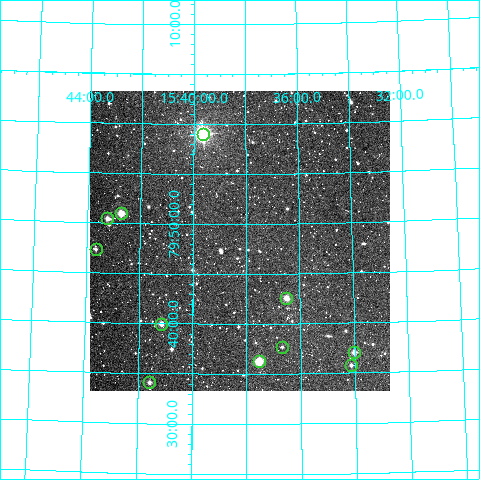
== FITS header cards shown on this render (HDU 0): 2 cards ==
NAXIS1  =                  300
NAXIS2  =                  300

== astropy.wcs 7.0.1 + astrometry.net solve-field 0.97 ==
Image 300 x 300 px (HDU 0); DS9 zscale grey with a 90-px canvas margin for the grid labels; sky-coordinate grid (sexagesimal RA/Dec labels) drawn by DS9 from the SOLVED WCS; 11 Tycho-2 reference stars matched to detected sources circled (green)
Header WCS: RA---TAN/DEC--TAN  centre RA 15:38:15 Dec +79:48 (234.56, +79.81 deg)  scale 6 arcsec/px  FOV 30.0' x 30.0'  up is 0 deg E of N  parity normal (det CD < 0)
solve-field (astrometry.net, Tycho-2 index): VERIFIED the header's WCS against the Tycho-2 star catalogue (verified at 2 index scales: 10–11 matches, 0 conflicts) and refined it, rather than solving blind
Solved WCS: RA---TAN-SIP/DEC--TAN-SIP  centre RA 15:38:15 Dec +79:48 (234.56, +79.81 deg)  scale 6.01 arcsec/px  FOV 30.1' x 30.0'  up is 0 deg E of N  parity normal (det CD < 0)
The solver's refit moves the header's centre by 1.4 arcsec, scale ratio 1.002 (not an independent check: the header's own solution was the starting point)
Tycho-2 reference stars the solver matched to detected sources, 11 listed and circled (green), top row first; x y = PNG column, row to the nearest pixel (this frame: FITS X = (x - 90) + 1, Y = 300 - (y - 91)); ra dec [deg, ICRS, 3 dp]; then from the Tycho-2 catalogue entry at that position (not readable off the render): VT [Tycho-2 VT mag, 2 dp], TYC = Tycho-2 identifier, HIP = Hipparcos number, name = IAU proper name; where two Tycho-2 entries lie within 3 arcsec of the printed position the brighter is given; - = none
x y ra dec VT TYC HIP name
203 134 234.911 +79.983 6.99 4563-1084-1 76695 -
121 213 235.683 +79.849 9.75 4563-1274-1 - -
107 218 235.812 +79.840 11.09 4563-1285-1 - -
96 249 235.912 +79.789 11.80 4563-1348-1 - -
286 298 234.125 +79.709 10.46 4563-1496-1 - -
161 324 235.289 +79.666 10.87 4563-1530-1 - -
282 347 234.170 +79.628 12.24 4563-1626-1 - -
354 352 233.503 +79.617 11.13 4563-978-1 - -
259 361 234.381 +79.604 9.90 4563-967-1 - -
351 365 233.533 +79.596 12.01 4563-1082-1 - -
149 382 235.392 +79.568 11.60 4563-1081-1 - -